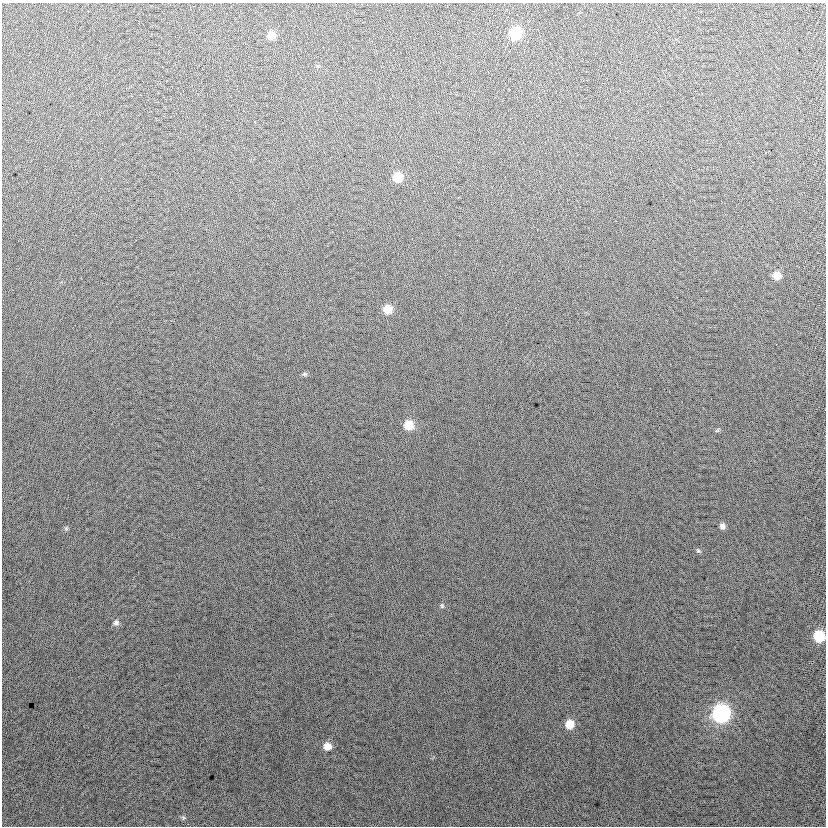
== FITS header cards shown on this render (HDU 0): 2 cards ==
NAXIS1  =                  824
NAXIS2  =                  824

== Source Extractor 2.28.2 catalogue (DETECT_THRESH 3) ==
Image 824 x 824 px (HDU 0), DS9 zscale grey, 1 PNG px = 1 image px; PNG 828 x 828 px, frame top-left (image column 1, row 824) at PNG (2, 3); no overlay
Background 12.7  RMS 14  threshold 40.5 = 3 sigma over >= 5 px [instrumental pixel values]
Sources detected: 18; all 18 listed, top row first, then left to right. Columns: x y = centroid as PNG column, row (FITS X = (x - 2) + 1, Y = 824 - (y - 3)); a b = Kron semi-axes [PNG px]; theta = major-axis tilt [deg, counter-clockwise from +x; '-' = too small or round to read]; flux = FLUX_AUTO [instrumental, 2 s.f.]
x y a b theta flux
515 33 8 8 - 45000
271 35 7 7 - 9400
397 177 8 8 - 19000
777 275 7 7 - 9700
387 309 8 8 - 15000
305 374 7 5 -20 1600
409 425 9 8 - 16000
717 430 6 4 30 1300
722 526 7 7 - 4000
66 528 6 5 - 1400
698 551 7 5 -48 1600
442 606 7 5 -75 1500
116 622 8 8 - 3300
819 636 8 7 - 38000
721 713 9 9 - 200000
569 724 8 8 - 14000
327 746 8 8 - 9000
183 817 7 5 -79 1600
At the frame edge (FLAGS 8, measured only in part): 1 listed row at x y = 819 636